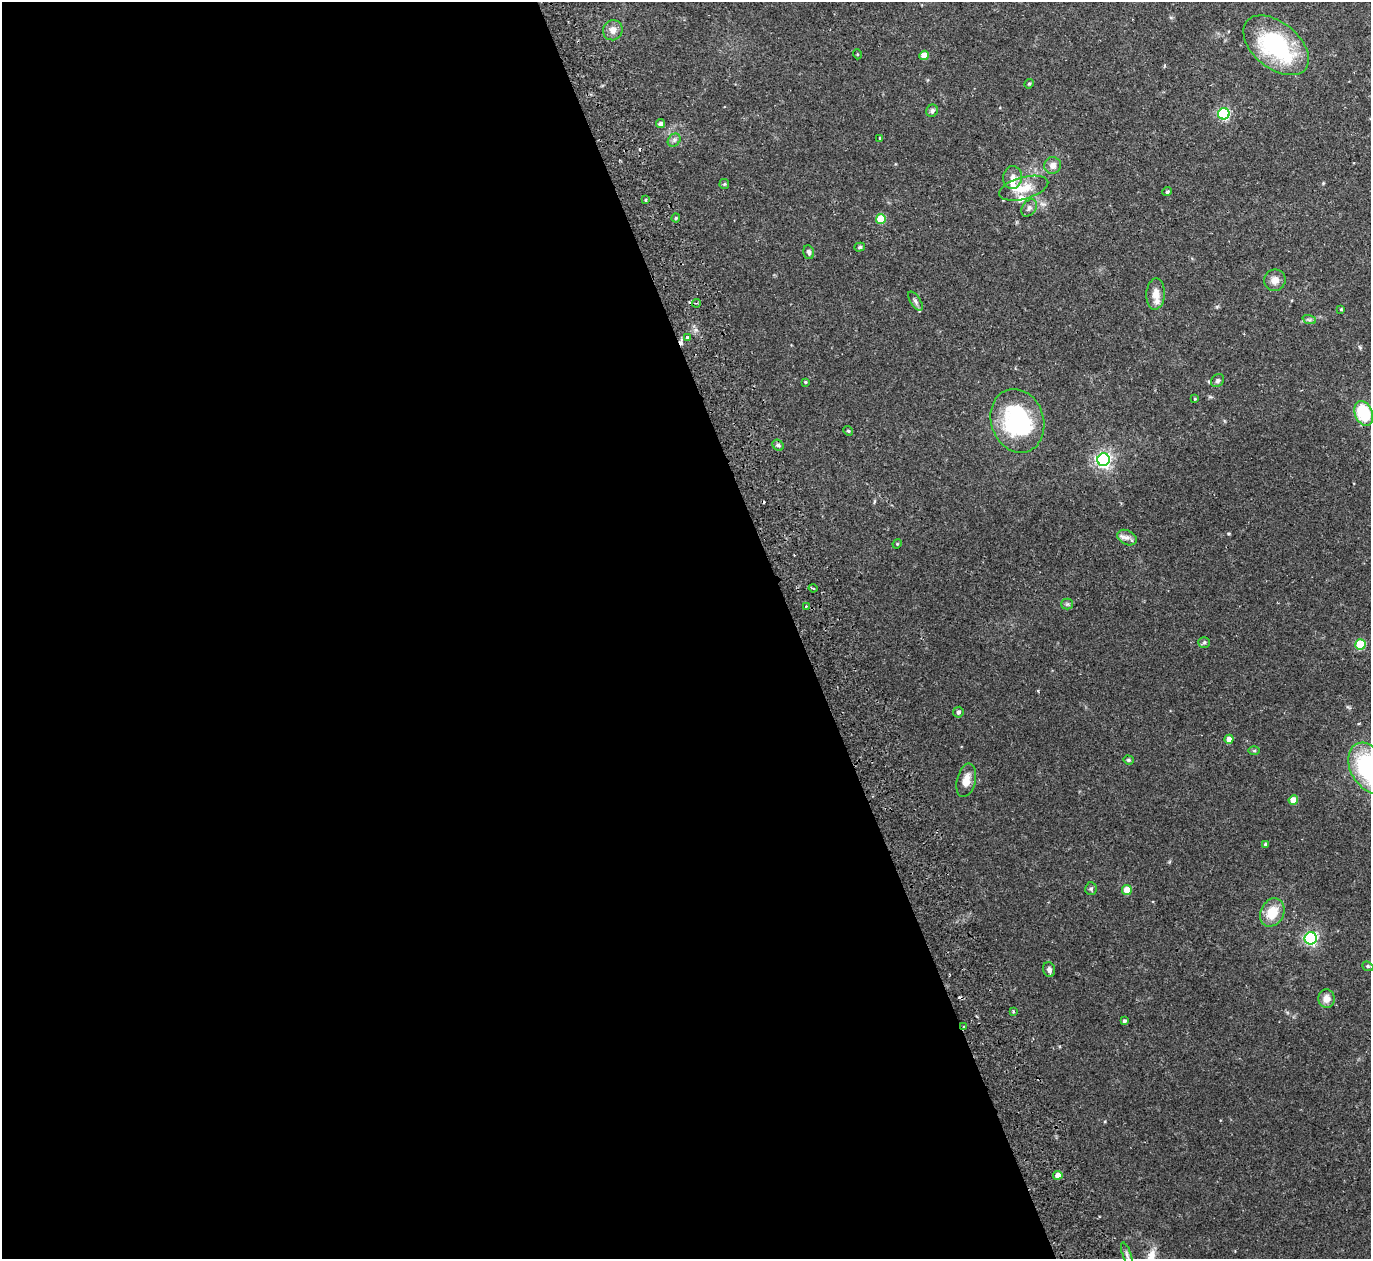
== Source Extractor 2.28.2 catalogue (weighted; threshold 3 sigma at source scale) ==
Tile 9 of 4 x 4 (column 1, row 3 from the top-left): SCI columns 56-1424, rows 1438-2694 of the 5588 x 5513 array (HDU 1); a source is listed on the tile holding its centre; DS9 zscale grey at full resolution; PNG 1373 x 1261 px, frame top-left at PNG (2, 2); each listed source drawn as its Kron ellipse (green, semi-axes under 4 px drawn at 4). Shown black and unused: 58% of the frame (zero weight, under 2 of 3 exposures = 3% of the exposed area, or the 3 px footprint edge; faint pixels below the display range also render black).
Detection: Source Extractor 2.28.2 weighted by HDU 2 'WHT'; one run over the whole footprint, this tile lists its part. Background 0.0576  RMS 0.005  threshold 0.0227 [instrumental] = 3 sigma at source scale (4.5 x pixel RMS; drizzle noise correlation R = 1.50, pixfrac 1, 0.05/0.05 arcsec/px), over >= 5 px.
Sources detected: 71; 6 cosmic-ray / hot-pixel residue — neither listed nor drawn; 2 inside a brighter listed object's ellipse — not listed separately; the other 63 listed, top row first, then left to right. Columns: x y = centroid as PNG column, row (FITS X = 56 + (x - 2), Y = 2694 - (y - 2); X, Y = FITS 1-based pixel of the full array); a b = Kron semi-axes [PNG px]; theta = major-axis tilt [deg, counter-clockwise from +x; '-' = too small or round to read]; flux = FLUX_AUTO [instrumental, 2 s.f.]
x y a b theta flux
613 30 10 9 - 3.2
1276 45 38 23 -39 55
857 54 5 3 - 0.41
924 55 5 4 - 8.6
1029 84 5 4 - 0.61
932 111 6 5 - 1.3
1224 114 6 5 - 64
660 124 4 4 - 1.5
880 138 3 3 - 0.51
674 140 7 6 - 1.2
1053 165 8 8 - 2.8
1012 177 11 9 81 3.1
724 184 5 5 - 0.55
1024 188 25 11 15 9.6
1167 192 5 4 - 0.86
646 200 4 3 - 0.47
1029 208 9 6 54 1.7
676 218 4 4 - 0.54
881 219 5 5 - 17
860 247 5 4 - 0.75
809 252 7 5 -75 1.4
1275 280 11 10 - 3.6
1156 294 15 9 87 5.2
915 301 11 5 -56 1.3
697 303 4 3 - 0.67
1341 309 4 4 - 0.44
1309 319 7 4 -19 0.85
688 338 3 3 - 3
1218 380 7 5 45 1
805 382 4 3 - 0.45
1195 399 4 3 - 0.36
1364 413 13 9 -67 24
1017 421 32 26 -71 56
848 431 5 4 - 0.61
778 445 6 5 - 0.96
1103 460 6 6 - 150
1127 538 10 7 -26 2.5
897 544 5 4 - 0.47
813 588 4 2 - 0.59
1067 604 5 5 - 0.86
806 606 3 3 - 0.81
1204 642 5 5 - 0.81
1360 644 5 5 - 20
958 712 5 5 - 1.3
1229 739 4 4 - 4.3
1254 751 6 4 0 0.55
1128 760 5 4 - 0.67
1369 768 27 18 -61 59
966 780 17 9 77 5.9
1293 800 4 4 - 7.6
1265 844 4 3 - 0.79
1091 889 6 5 - 1
1127 890 5 5 - 9.3
1272 912 14 11 64 10
1311 938 6 6 - 94
1368 966 5 4 - 0.69
1049 970 7 6 - 1.9
1326 999 9 8 - 3.9
1014 1012 3 3 - 0.77
1124 1021 4 4 - 0.98
964 1027 3 2 - 0.63
1058 1175 4 4 - 5.8
1127 1255 13 4 -72 1.3
Overlapping masked pixels (flux is a lower limit): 1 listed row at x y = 964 1027
Isophote crosses this tile's border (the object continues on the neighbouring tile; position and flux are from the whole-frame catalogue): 1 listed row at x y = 1369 768